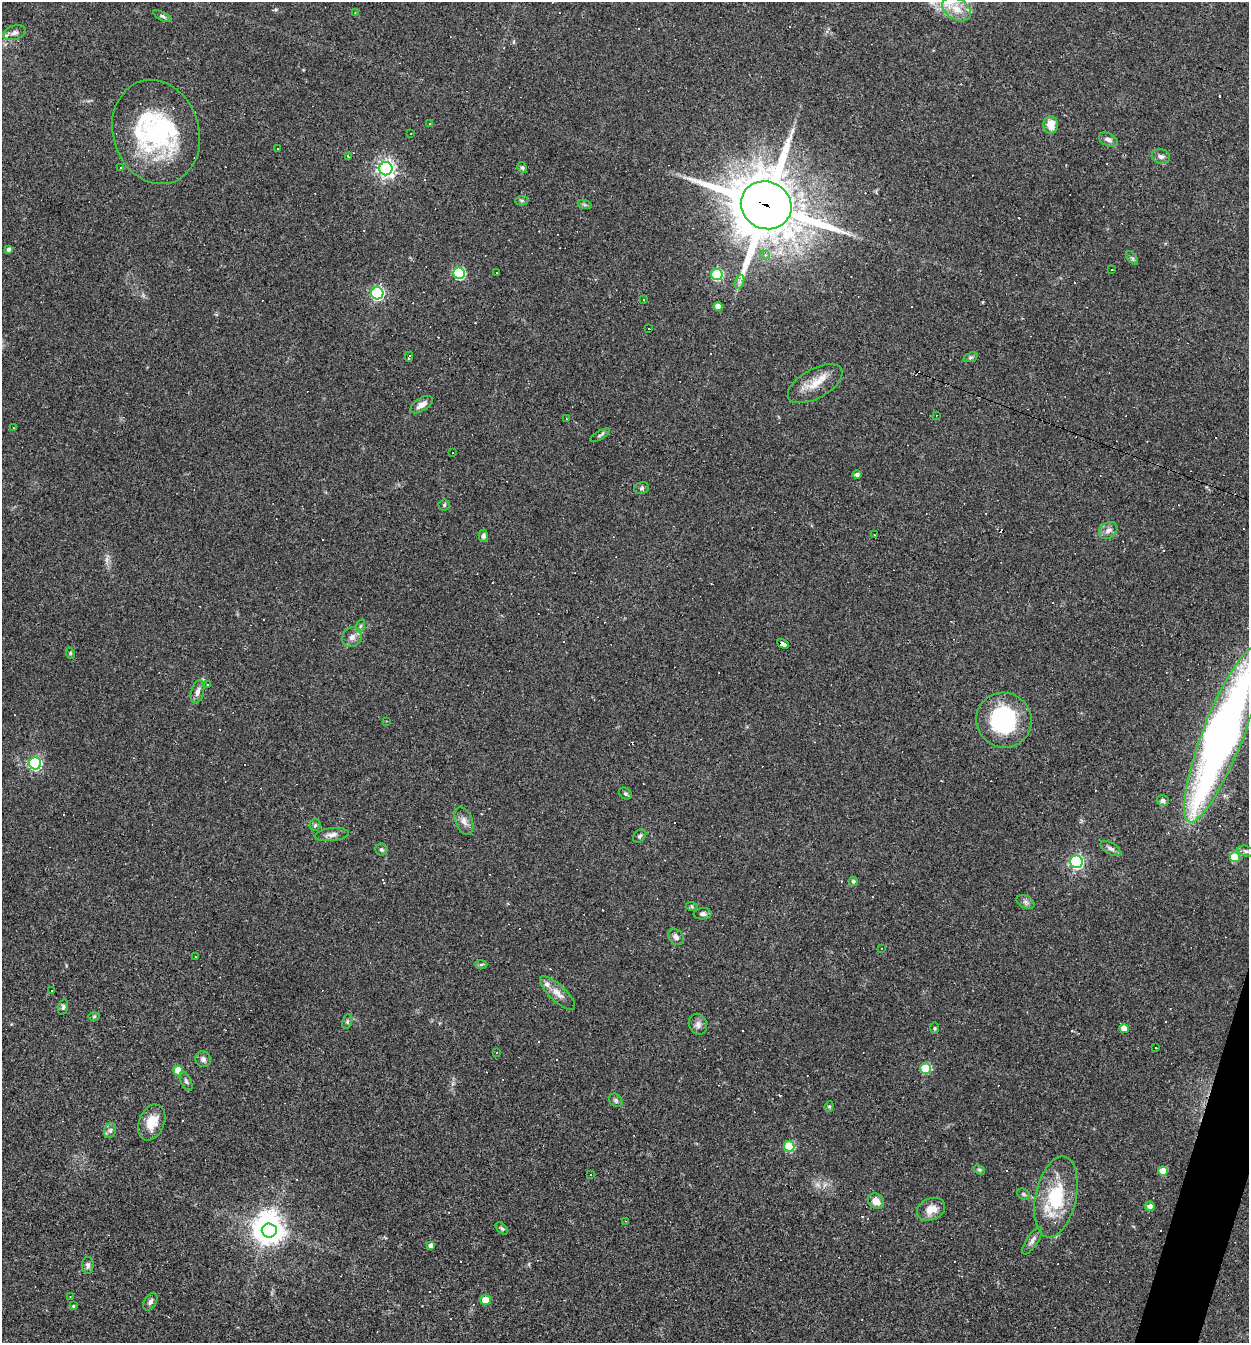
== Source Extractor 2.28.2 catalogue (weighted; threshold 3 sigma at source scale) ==
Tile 6 of 4 x 4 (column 2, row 2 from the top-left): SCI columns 1507-2753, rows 2682-4022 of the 5378 x 5362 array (HDU 1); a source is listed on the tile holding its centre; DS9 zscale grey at full resolution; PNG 1251 x 1345 px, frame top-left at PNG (2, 2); each listed source drawn as its Kron ellipse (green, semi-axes under 4 px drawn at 4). Shown black and unused: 1% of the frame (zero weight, under 3 of 4 exposures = <1% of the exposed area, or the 3 px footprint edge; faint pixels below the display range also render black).
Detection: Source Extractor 2.28.2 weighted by HDU 2 'WHT'; one run over the whole footprint, this tile lists its part. Background 0.0527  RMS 0.0047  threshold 0.0212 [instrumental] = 3 sigma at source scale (4.5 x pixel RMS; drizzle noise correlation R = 1.50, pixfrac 1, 0.05/0.05 arcsec/px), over >= 5 px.
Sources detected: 182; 3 inside a brighter object's white glare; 65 cosmic-ray / hot-pixel residue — neither listed nor drawn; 3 inside a brighter listed object's ellipse — not listed separately; the other 111 listed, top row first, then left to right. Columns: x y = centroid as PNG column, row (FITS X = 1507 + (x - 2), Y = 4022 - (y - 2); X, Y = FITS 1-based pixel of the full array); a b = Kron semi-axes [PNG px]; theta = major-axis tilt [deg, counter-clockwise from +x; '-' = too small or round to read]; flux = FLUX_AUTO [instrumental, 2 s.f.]
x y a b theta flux
957 9 15 10 -33 6.5
355 12 3 3 - 0.36
163 16 10 4 -27 1
14 33 11 7 17 2.1
429 123 3 2 - 0.5
1051 125 9 7 -88 5.9
156 132 53 43 -73 56
411 133 3 2 - 0.46
1108 140 10 6 -28 1.8
277 149 2 2 - 0.33
1161 156 9 7 -15 1.7
348 157 3 3 - 0.68
522 167 5 4 - 0.81
121 168 3 3 - 0.41
386 169 6 6 - 190
522 201 6 5 - 0.71
585 205 7 4 -19 0.75
766 205 26 23 -27 3100
9 250 4 4 - 1.2
765 255 4 4 - 1.2
1132 258 8 4 -53 0.83
1112 270 3 2 - 0.52
496 272 2 2 - 0.3
459 273 6 5 - 42
717 274 5 5 - 38
739 282 7 4 71 1.3
377 293 6 6 - 76
643 300 4 3 - 0.64
718 306 4 4 - 3.9
649 329 2 2 - 0.47
409 357 5 2 - 0.77
970 357 7 4 19 0.9
815 384 30 14 29 9
422 405 13 6 32 2.8
936 415 3 3 - 0.4
566 419 3 2 - 1
13 428 3 2 - 0.28
600 435 11 3 30 0.89
452 452 3 3 - 1.5
857 475 5 4 - 1.2
642 488 8 5 17 0.91
444 505 5 5 - 0.72
1108 530 10 7 38 2.1
874 535 2 2 - 0.26
483 536 6 5 - 1.4
360 626 7 4 70 0.81
352 637 11 9 43 2.8
783 644 6 4 -26 49
70 653 6 3 -73 0.5
208 684 3 3 - 0.73
197 692 11 6 74 2.2
1004 720 28 27 - 39
386 721 3 3 - 0.31
1223 735 93 20 69 330
35 763 6 6 - 72
625 794 7 5 -36 0.87
1163 801 6 5 - 1.4
464 821 14 8 -68 2.9
315 825 6 5 - 0.76
332 835 17 6 6 2.5
640 836 8 5 47 1.1
1110 848 11 5 -32 1.7
381 849 6 6 - 0.91
1246 851 9 5 -15 1.2
1235 857 5 5 - 16
1076 862 6 6 - 91
853 881 5 4 - 0.73
1025 902 9 6 -27 1.4
692 907 6 4 -20 0.61
703 914 9 5 5 1.4
676 937 9 7 -52 1.9
881 948 3 2 - 0.28
195 957 3 2 - 0.31
481 964 6 4 2 0.64
52 990 2 2 - 0.35
557 993 23 8 -43 4.5
63 1007 8 4 75 0.92
94 1016 6 4 2 0.55
347 1021 8 4 71 0.83
698 1024 11 9 -72 2.2
935 1028 6 4 90 0.55
1124 1028 5 4 - 4.6
1156 1048 2 2 - 0.4
496 1053 2 2 - 0.36
203 1059 8 7 - 1.7
926 1068 5 5 - 24
178 1070 5 5 - 11
186 1081 10 5 -64 1.1
616 1100 7 6 - 0.99
829 1106 5 4 - 0.61
152 1122 19 12 68 7.4
110 1130 8 6 69 1.2
789 1146 5 5 - 27
979 1170 6 4 -32 0.69
1163 1171 5 5 - 8.5
590 1174 2 2 - 0.4
1024 1194 7 5 -37 0.81
1056 1197 41 20 77 27
876 1201 9 7 -48 4.1
1150 1206 5 5 - 2.3
931 1209 14 11 22 5.2
625 1221 3 2 - 0.49
502 1228 7 4 -44 0.75
269 1231 7 7 - 410
1032 1241 16 5 57 1.9
431 1246 4 4 - 1.9
88 1265 8 6 89 1.4
70 1296 3 2 - 0.24
485 1300 5 5 - 8.2
150 1302 9 6 59 1.5
73 1306 4 4 - 0.53
Overlapping masked pixels (flux is a lower limit): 2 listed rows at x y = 766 205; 783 644
Isophote crosses this tile's border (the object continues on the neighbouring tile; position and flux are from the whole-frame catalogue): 1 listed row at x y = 1223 735